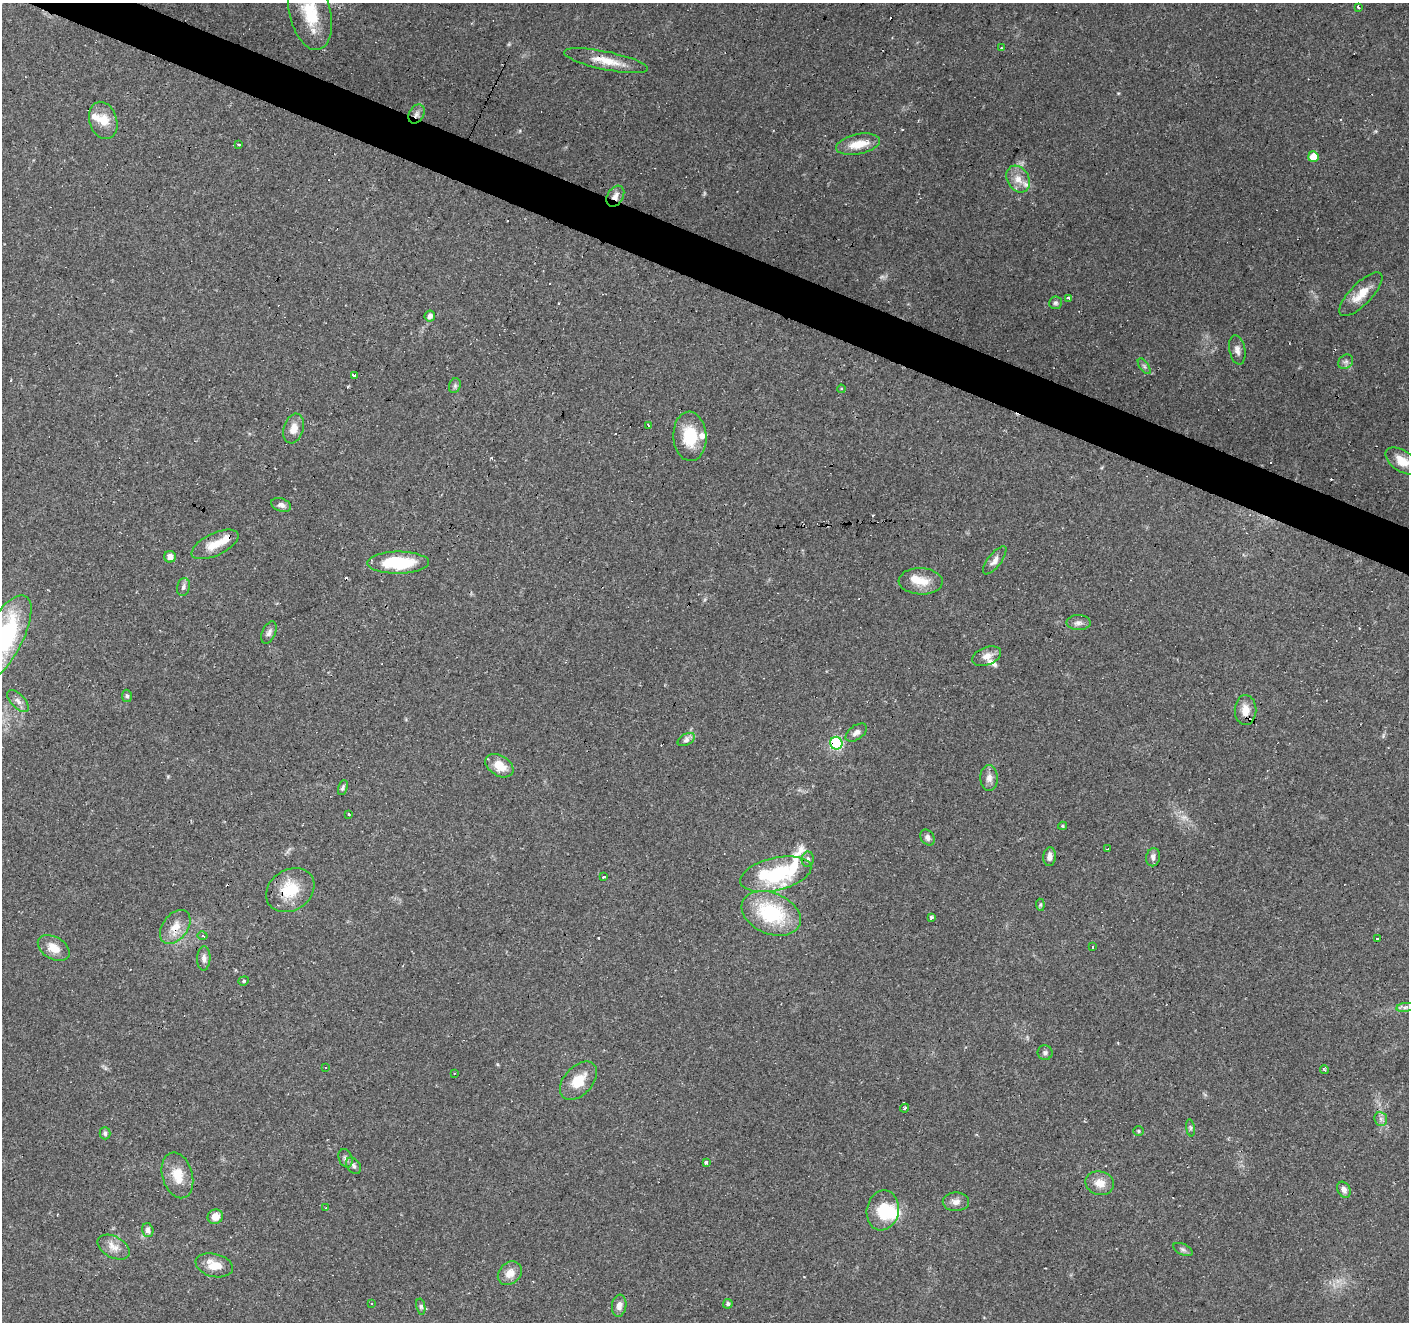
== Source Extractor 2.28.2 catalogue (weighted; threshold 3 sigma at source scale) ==
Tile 11 of 4 x 4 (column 3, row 3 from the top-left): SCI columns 2814-4220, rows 1524-2843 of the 5631 x 5751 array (HDU 1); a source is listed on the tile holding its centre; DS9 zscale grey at full resolution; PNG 1411 x 1324 px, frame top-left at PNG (2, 3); each listed source drawn as its Kron ellipse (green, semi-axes under 4 px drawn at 4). Shown black and unused: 3% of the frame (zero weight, under 2 of 3 exposures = <1% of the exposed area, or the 3 px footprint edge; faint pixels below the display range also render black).
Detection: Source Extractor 2.28.2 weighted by HDU 2 'WHT'; one run over the whole footprint, this tile lists its part. Background 0.0879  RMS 0.0051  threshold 0.0228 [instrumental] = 3 sigma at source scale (4.5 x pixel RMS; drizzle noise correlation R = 1.50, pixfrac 1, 0.0396/0.0396 arcsec/px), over >= 5 px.
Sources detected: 119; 4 too faint to see at this stretch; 1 inside a brighter object's white glare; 12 cosmic-ray / hot-pixel residue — neither listed nor drawn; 7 inside a brighter listed object's ellipse — not listed separately; the other 95 listed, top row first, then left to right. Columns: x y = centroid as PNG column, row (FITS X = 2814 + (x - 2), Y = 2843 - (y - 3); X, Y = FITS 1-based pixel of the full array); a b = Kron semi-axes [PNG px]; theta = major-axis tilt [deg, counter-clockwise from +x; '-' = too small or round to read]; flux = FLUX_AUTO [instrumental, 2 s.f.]
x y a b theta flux
1358 7 3 3 - 2.9
310 13 38 20 -77 24
1001 48 4 3 - 0.66
606 61 43 9 -12 10
416 114 10 7 59 2.2
103 120 19 14 -72 8.2
239 144 3 3 - 2.3
858 144 22 10 11 9.3
1313 157 5 5 - 9.3
1018 179 14 10 -59 5.6
615 196 11 8 57 3.5
1361 294 29 10 46 9.4
1068 298 4 3 - 1.6
1055 303 6 6 - 1.1
430 316 5 5 - 2.2
1237 350 15 8 -79 2.8
1346 362 8 6 43 1.5
1144 366 9 4 -54 1.2
355 376 3 3 - 8.5
455 386 7 5 69 1.2
841 389 4 4 - 0.75
648 425 4 2 - 0.43
294 429 15 10 73 5.3
690 436 25 16 -87 17
1402 461 19 10 -34 7.7
281 505 10 6 -18 2.1
215 544 25 11 25 8.8
170 557 6 6 - 3.6
995 560 17 6 52 3
398 563 31 11 0 28
921 581 22 13 -2 9.1
183 587 9 6 76 1.5
1079 623 12 7 -2 2.5
269 633 12 6 67 2.1
2 640 51 19 61 89
987 656 15 8 20 4.4
127 696 6 5 - 1.1
18 701 14 6 -46 2.6
1245 710 15 11 89 6.7
856 733 12 7 35 2.6
686 739 9 5 28 2.1
836 743 6 6 - 69
499 766 15 10 -32 8.8
989 778 13 9 -87 3.2
343 788 8 4 72 1
349 814 3 2 - 0.68
1062 826 4 4 - 0.59
927 838 8 6 -54 2
1107 849 3 2 - 0.46
1050 857 9 6 84 3
1153 857 9 7 78 1.9
808 859 7 6 - 1.4
776 874 36 16 13 44
604 877 3 3 - 5.1
290 890 26 20 34 17
1040 905 6 4 -85 0.69
771 913 31 20 -22 38
931 917 4 3 - 1.9
175 927 19 12 53 7.6
202 935 5 3 - 0.86
1377 939 3 3 - 2.9
1093 947 3 2 - 0.66
54 948 17 11 -30 6.9
204 958 12 6 88 2.6
244 981 5 4 - 0.65
1405 1007 9 4 8 1.6
1045 1053 7 7 - 1.4
326 1067 2 2 - 0.36
1324 1070 5 3 - 0.86
454 1073 3 2 - 0.91
578 1081 22 14 47 11
904 1108 4 3 - 0.65
1381 1119 7 6 - 1.6
1190 1128 8 4 -82 0.93
1139 1131 5 4 - 0.67
105 1133 6 5 - 1.2
346 1158 9 6 -68 1.6
706 1162 3 3 - 4.7
354 1166 9 6 -57 1.6
177 1175 23 15 -74 11
1100 1183 14 11 -14 6.1
1344 1190 8 6 -62 2.5
956 1202 13 9 -1 3.2
326 1208 3 3 - 0.9
883 1210 20 16 79 18
215 1217 8 7 - 5.7
148 1230 7 5 -73 2.3
114 1247 17 10 -29 5
1183 1249 10 5 -26 1.4
214 1265 19 11 -14 9.2
510 1273 13 10 44 5.4
371 1303 3 3 - 1.4
728 1304 5 4 - 1.4
619 1306 11 7 83 3
421 1307 8 4 -78 1.1
Overlapping masked pixels (flux is a lower limit): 5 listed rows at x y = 416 114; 615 196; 836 743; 290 890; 175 927
Isophote crosses this tile's border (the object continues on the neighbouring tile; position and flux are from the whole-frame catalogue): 3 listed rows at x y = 310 13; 1402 461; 2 640